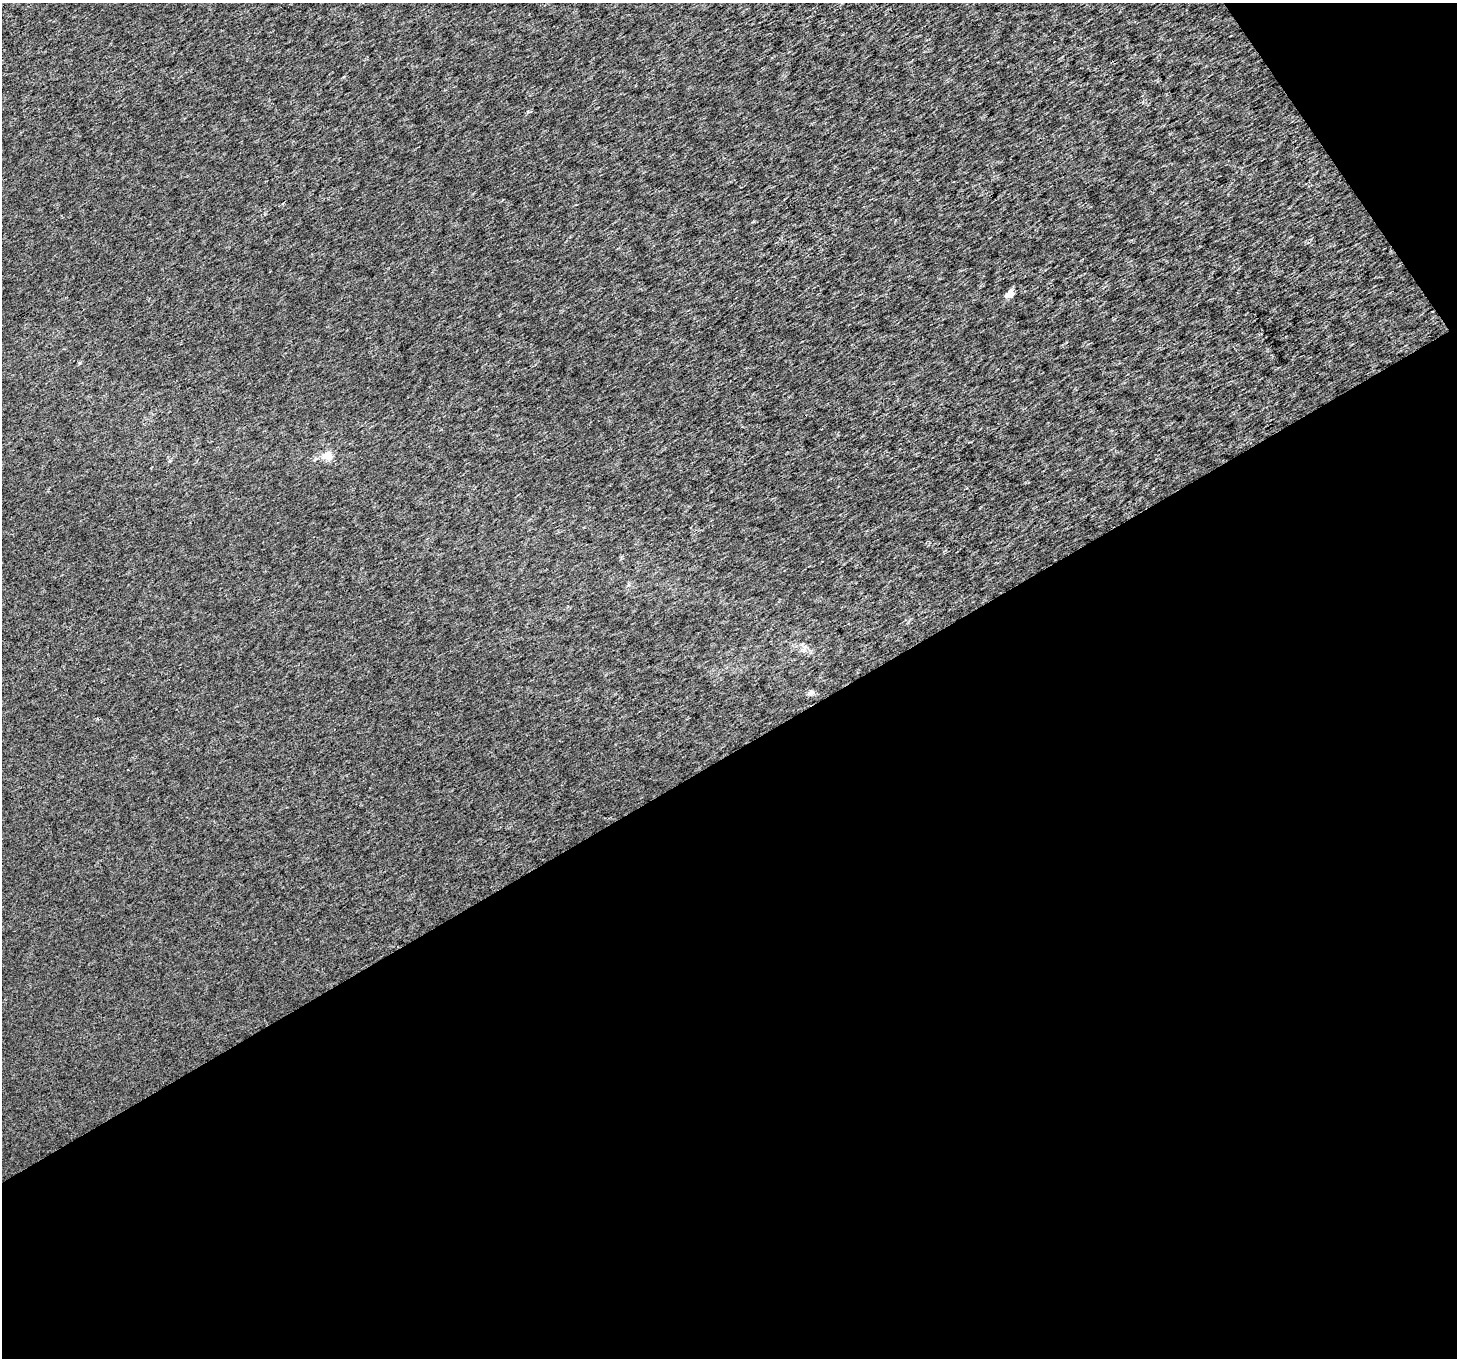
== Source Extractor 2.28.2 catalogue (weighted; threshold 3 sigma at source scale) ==
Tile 4 of 2 x 2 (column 2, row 2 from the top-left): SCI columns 1455-2909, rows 89-1444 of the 2912 x 2870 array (HDU 1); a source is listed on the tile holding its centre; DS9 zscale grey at full resolution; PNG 1459 x 1360 px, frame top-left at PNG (2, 3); no overlay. Shown black and unused: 47% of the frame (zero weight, under 3 of 4 exposures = <1% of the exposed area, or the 3 px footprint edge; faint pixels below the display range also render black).
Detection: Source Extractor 2.28.2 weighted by HDU 2 'WHT'; one run over the whole footprint, this tile lists its part. Background 6.93e-04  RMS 0.0049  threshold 0.0219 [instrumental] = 3 sigma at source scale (4.5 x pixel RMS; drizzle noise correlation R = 1.50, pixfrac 1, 0.0396/0.0396 arcsec/px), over >= 5 px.
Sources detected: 3; all 3 listed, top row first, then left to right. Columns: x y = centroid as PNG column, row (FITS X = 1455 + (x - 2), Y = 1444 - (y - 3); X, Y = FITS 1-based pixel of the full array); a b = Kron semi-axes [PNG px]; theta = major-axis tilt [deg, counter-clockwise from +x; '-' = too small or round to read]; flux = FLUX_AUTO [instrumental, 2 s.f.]
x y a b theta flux
1010 294 5 4 - 8.8
327 456 13 11 -3 4.7
811 692 8 6 14 1.5